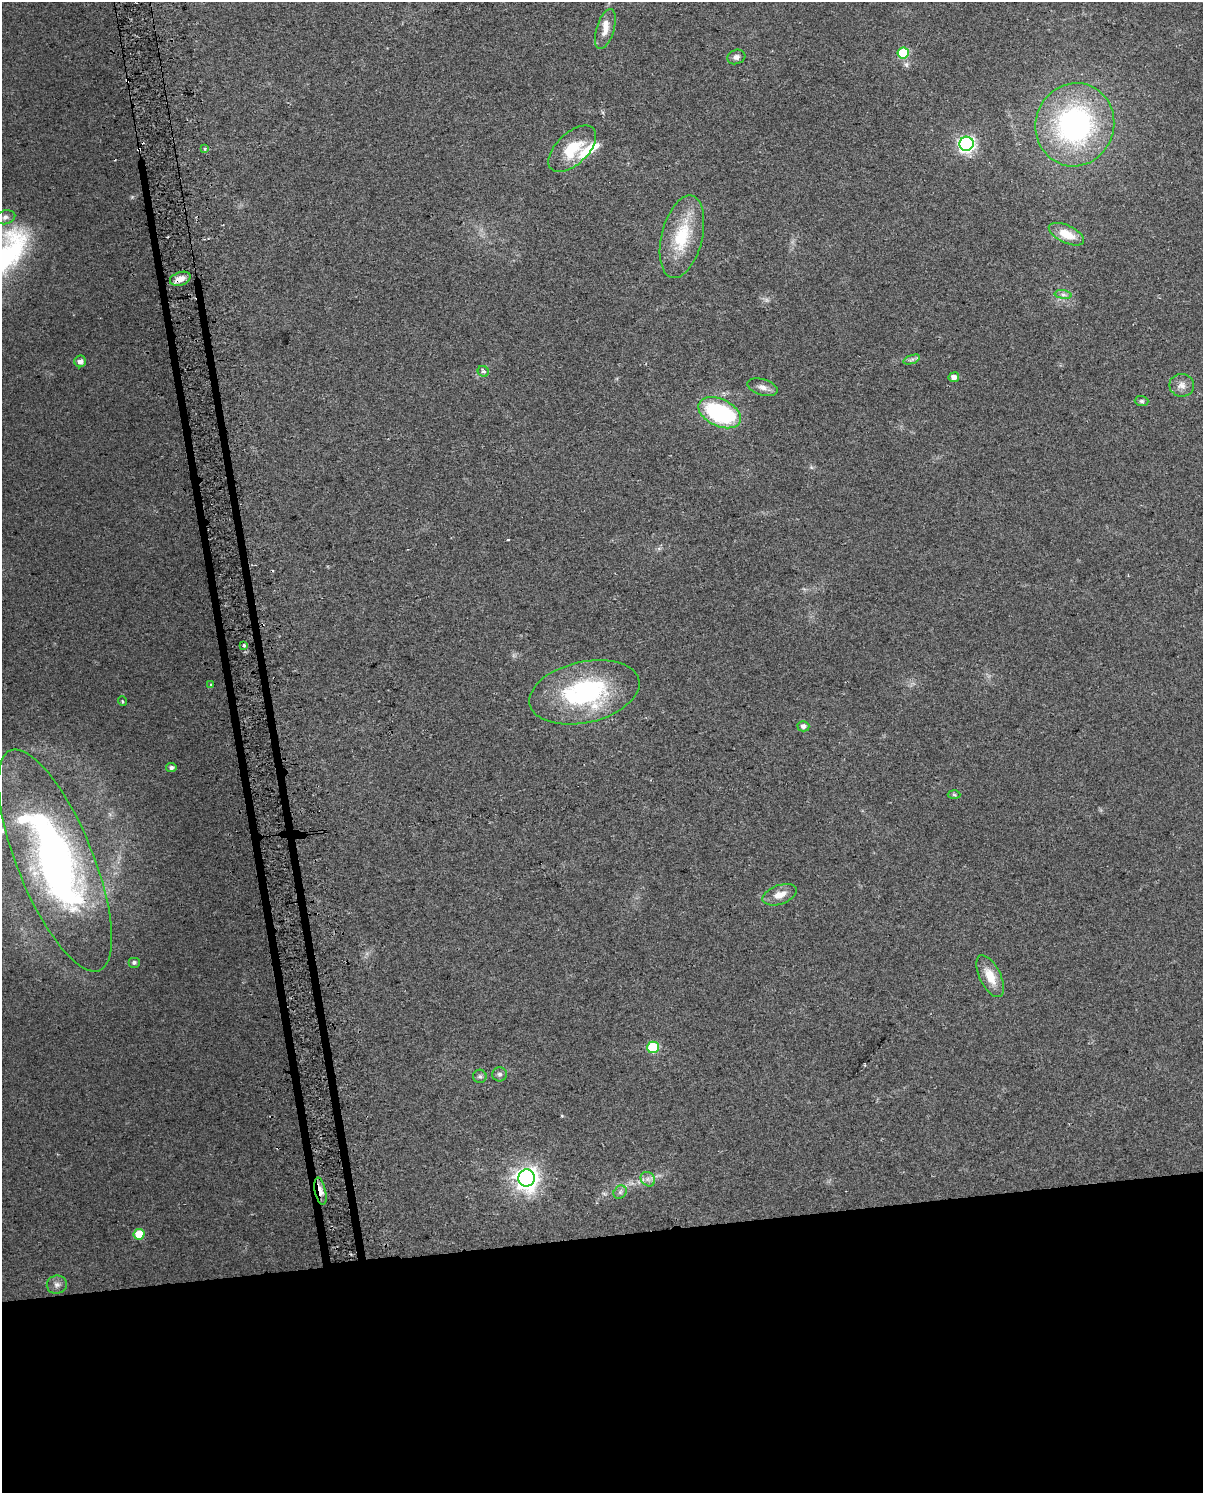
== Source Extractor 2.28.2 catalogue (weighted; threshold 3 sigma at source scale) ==
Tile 11 of 4 x 3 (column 3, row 3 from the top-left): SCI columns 2432-3632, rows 28-1518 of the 4864 x 4573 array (HDU 1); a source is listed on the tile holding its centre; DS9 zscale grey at full resolution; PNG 1205 x 1495 px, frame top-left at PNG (2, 2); each listed source drawn as its Kron ellipse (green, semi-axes under 4 px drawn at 4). Shown black and unused: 18% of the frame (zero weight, under 2 of 3 exposures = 2% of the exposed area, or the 3 px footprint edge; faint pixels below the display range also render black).
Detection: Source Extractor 2.28.2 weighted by HDU 2 'WHT'; one run over the whole footprint, this tile lists its part. Background 0.0646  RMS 0.0088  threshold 0.0397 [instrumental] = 3 sigma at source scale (4.5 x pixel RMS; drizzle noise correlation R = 1.50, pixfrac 1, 0.0396/0.0396 arcsec/px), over >= 5 px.
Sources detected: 47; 1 too faint to see at this stretch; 3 cosmic-ray / hot-pixel residue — neither listed nor drawn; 3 inside a brighter listed object's ellipse — not listed separately; the other 40 listed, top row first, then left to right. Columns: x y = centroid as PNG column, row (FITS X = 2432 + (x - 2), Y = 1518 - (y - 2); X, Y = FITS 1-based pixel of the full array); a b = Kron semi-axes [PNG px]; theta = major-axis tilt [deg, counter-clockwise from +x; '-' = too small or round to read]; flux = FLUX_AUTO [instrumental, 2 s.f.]
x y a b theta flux
605 29 20 8 73 9
903 53 6 5 - 47
736 57 9 7 19 4
1075 125 42 39 72 190
966 144 7 7 - 250
205 148 3 3 - 3.6
572 149 29 16 43 29
5 217 10 6 15 3.3
1066 234 19 8 -25 17
682 237 42 20 76 44
180 279 11 6 19 8.7
1063 295 8 4 -8 2.4
912 359 9 4 19 2
80 361 6 5 - 4.6
483 371 6 5 - 2.5
954 377 5 5 - 5.9
1182 385 12 11 - 6.6
763 387 15 8 -17 5.5
1141 401 7 5 -2 1.7
720 413 22 13 -25 99
244 645 3 3 - 5.5
211 684 3 3 - 1.2
584 692 56 30 13 120
122 701 5 3 - 0.84
803 726 6 5 - 3.4
171 768 5 4 - 2.7
954 795 6 4 -2 1.2
55 860 119 38 -68 430
780 895 18 9 19 9.7
134 962 6 5 - 2.3
990 976 23 10 -63 16
653 1047 6 6 - 50
500 1074 7 7 - 2.5
480 1076 7 6 - 2.2
527 1178 8 8 - 620
648 1179 8 6 -45 3.4
320 1191 14 5 -78 7.2
620 1192 7 6 - 2.3
139 1234 5 5 - 20
57 1285 10 9 - 4.2
Overlapping masked pixels (flux is a lower limit): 2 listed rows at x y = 180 279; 320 1191